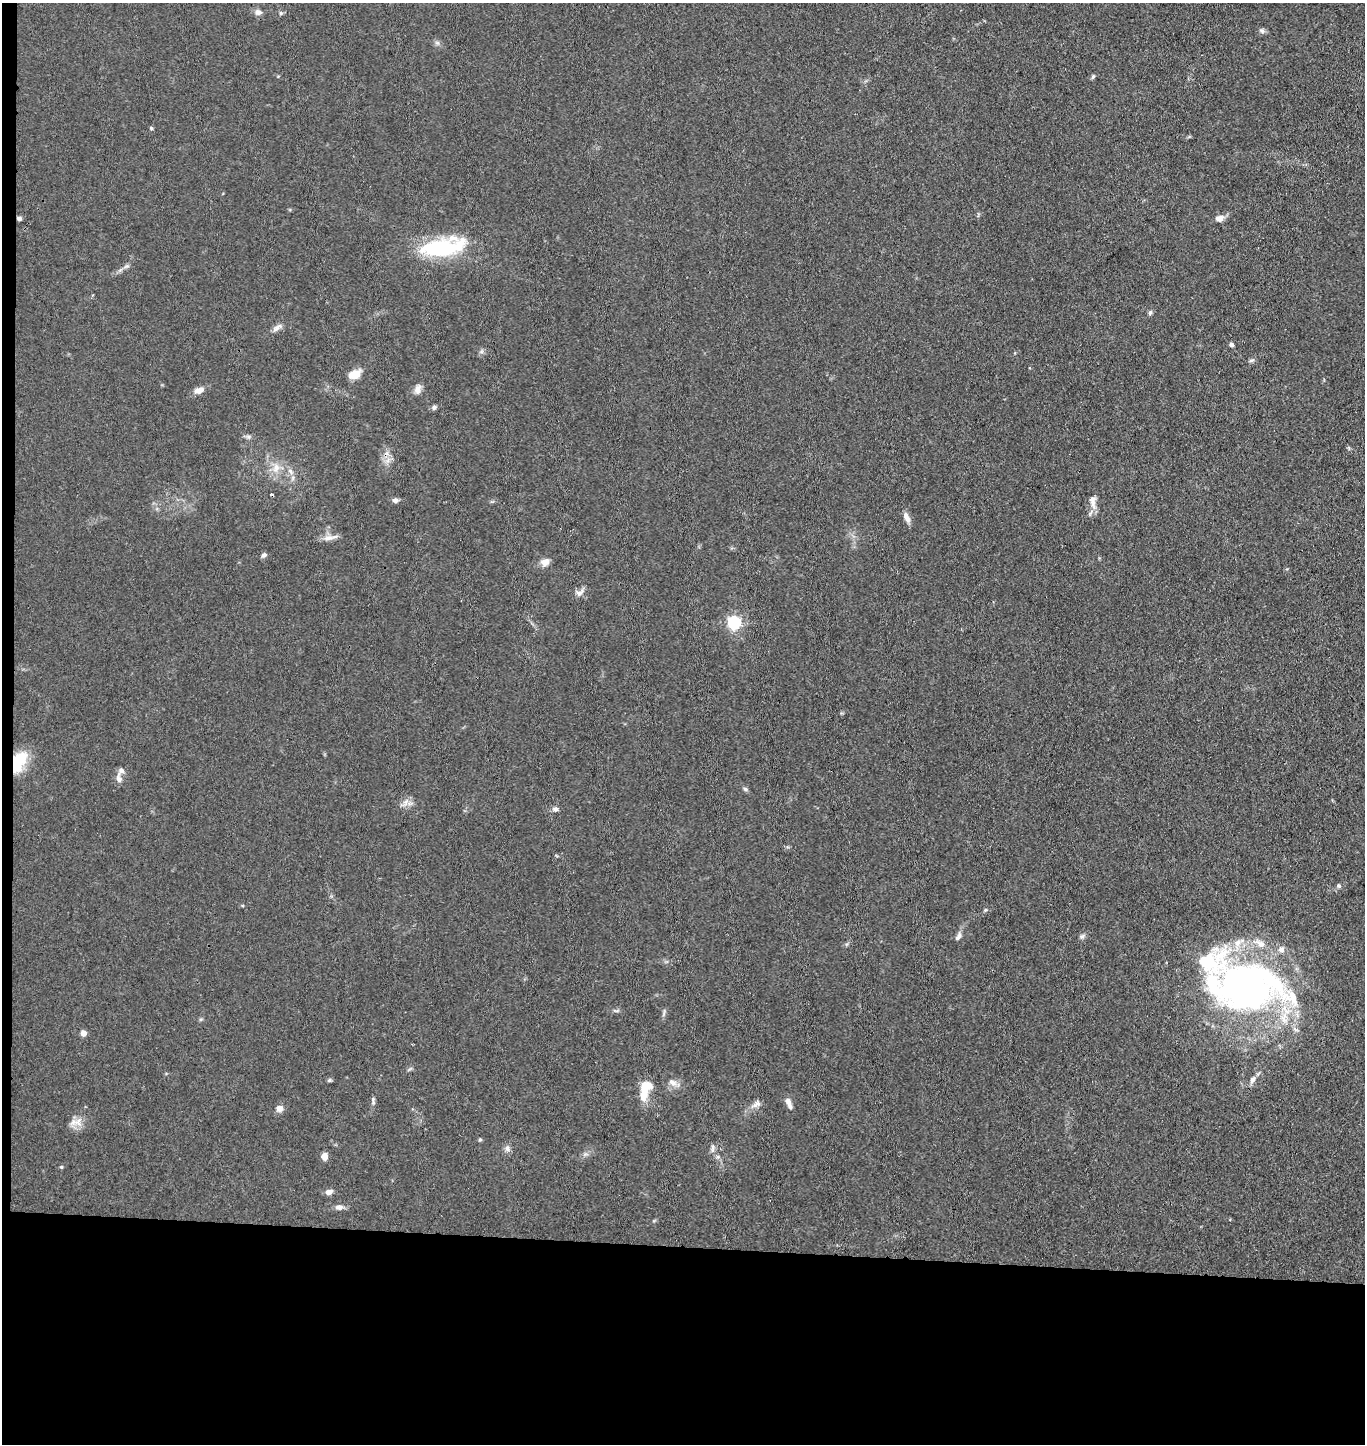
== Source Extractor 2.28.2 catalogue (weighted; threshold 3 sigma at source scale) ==
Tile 7 of 3 x 3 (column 1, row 3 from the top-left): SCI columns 158-1520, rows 4-1445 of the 4410 x 4332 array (HDU 1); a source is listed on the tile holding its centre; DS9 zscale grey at full resolution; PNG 1367 x 1446 px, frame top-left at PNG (2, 3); no overlay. Shown black and unused: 14% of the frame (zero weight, under 3 of 4 exposures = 5% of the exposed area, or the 3 px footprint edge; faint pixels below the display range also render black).
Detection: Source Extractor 2.28.2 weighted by HDU 2 'WHT'; one run over the whole footprint, this tile lists its part. Background 0.089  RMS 0.0074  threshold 0.0333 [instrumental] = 3 sigma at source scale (4.5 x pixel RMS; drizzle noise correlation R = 1.50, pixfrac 1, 0.05/0.05 arcsec/px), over >= 5 px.
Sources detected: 68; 2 inside a brighter object's white glare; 1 cosmic-ray / hot-pixel residue — not listed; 6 inside a brighter listed object's ellipse — not listed separately; the other 59 listed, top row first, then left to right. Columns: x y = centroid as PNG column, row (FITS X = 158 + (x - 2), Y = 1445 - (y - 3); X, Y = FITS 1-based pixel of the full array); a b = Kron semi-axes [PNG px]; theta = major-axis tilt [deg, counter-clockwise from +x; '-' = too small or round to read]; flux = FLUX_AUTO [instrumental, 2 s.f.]
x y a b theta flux
258 12 10 7 -13 3.4
281 13 5 5 - 1.4
1262 31 8 6 -56 2
437 43 7 6 - 1.9
1093 77 6 5 - 1.2
151 128 5 4 - 1.1
19 218 6 5 - 1.9
1219 218 10 8 11 4.4
442 247 54 19 9 69
126 266 8 5 19 2
1150 313 7 5 72 1.6
277 328 15 6 36 3.7
1231 344 5 4 - 1.9
481 352 7 4 19 1.4
1252 360 8 4 26 1.5
354 374 14 9 25 9.6
418 389 11 8 67 4.5
199 390 13 7 17 5.3
434 407 7 6 - 1.8
248 437 7 4 0 1.7
388 460 7 4 71 2.7
276 468 14 10 69 7.8
291 471 10 6 -46 3.3
395 500 7 6 - 2.6
1093 502 21 9 -84 6.6
906 517 14 6 -66 4.8
328 538 17 7 10 5.1
264 555 8 5 44 1.9
545 562 10 9 - 5.6
580 593 14 8 36 3.9
734 622 6 6 - 140
18 761 24 13 64 31
119 779 14 8 -82 4
745 789 6 5 - 1.4
406 802 12 6 72 3.7
555 809 8 6 -1 2.4
1339 886 6 6 - 1.5
985 910 6 4 45 0.96
958 936 12 6 57 3
1082 936 9 5 29 1.9
1246 989 87 51 -10 340
664 1013 12 2 78 1.3
83 1033 4 4 - 8
1253 1079 12 7 57 3.6
329 1080 6 4 22 1.2
673 1082 13 8 -33 4.5
643 1095 17 10 85 11
373 1100 11 5 -87 1.8
788 1101 9 7 -77 3.5
756 1104 16 8 34 4.5
280 1108 7 7 - 4.7
78 1122 14 11 -23 7.2
480 1140 6 4 0 0.97
507 1148 9 7 -84 2.9
713 1150 9 4 82 2
324 1156 7 6 - 5.5
61 1167 5 4 - 0.87
329 1192 8 6 15 3.9
339 1207 10 7 3 3.7
Overlapping masked pixels (flux is a lower limit): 2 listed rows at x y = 19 218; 18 761